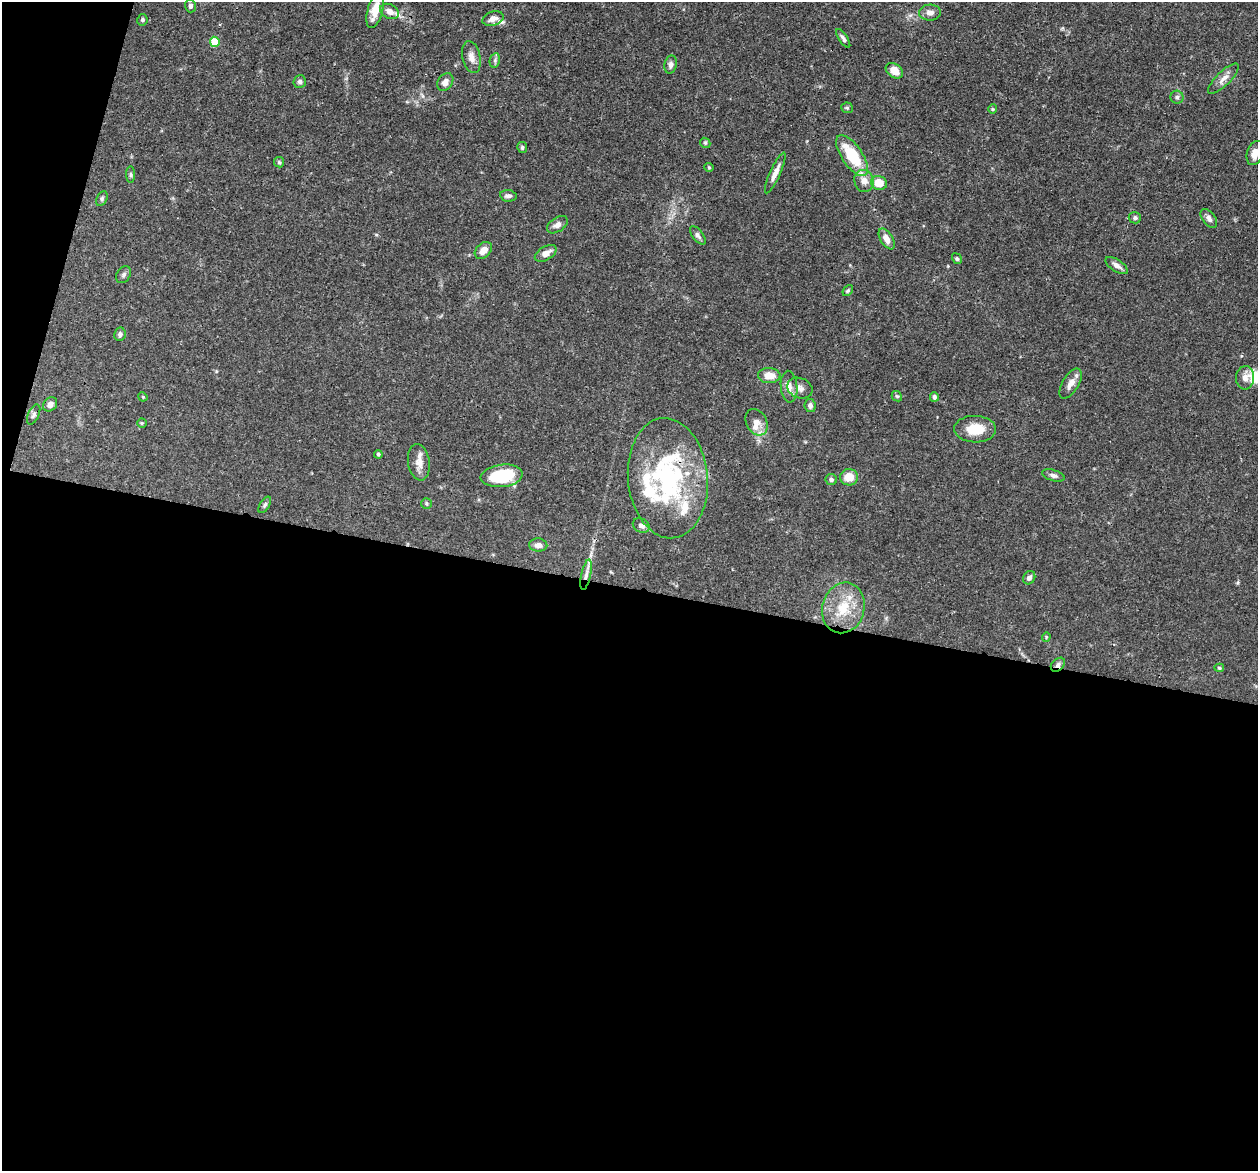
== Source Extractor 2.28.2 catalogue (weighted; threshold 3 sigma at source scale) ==
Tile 13 of 4 x 4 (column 1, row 4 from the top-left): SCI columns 36-1291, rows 285-1453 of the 5095 x 5122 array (HDU 1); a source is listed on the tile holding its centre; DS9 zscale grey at full resolution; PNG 1260 x 1173 px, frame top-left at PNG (2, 2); each listed source drawn as its Kron ellipse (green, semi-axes under 4 px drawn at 4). Shown black and unused: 52% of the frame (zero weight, under 3 of 4 exposures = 5% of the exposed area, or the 3 px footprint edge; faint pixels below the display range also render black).
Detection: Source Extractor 2.28.2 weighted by HDU 2 'WHT'; one run over the whole footprint, this tile lists its part. Background 0.0639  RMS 0.0032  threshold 0.0146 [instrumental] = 3 sigma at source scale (4.5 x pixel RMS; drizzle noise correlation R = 1.50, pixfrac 1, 0.05/0.05 arcsec/px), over >= 5 px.
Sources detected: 80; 7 inside a brighter listed object's ellipse — not listed separately; the other 73 listed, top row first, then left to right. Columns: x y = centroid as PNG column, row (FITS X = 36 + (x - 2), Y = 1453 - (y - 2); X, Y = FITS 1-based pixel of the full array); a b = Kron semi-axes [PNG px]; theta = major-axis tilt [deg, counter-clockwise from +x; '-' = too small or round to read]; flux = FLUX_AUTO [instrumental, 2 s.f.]
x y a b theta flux
190 6 6 5 - 0.78
375 11 18 7 75 5.1
390 11 10 7 -27 2.3
930 13 11 8 2 1.8
493 19 11 7 19 2.3
142 20 6 5 - 0.57
843 38 11 4 -56 0.8
215 42 5 5 - 9.5
471 57 16 9 -78 2.5
495 60 7 5 79 0.78
671 65 9 6 77 1.1
894 71 9 6 -36 3.6
1223 79 20 7 45 2.3
300 82 6 6 - 0.76
445 82 10 7 53 1.8
1177 97 6 6 - 0.83
847 108 6 5 - 0.49
993 109 4 4 - 0.37
705 143 5 4 - 0.48
522 148 5 5 - 0.62
1255 153 12 8 70 2.9
852 156 24 10 -55 15
279 162 5 5 - 0.46
709 167 4 4 - 0.36
775 173 22 5 66 2.4
131 175 8 4 -90 0.57
864 181 11 9 -74 2.8
879 183 8 7 - 5.5
508 196 8 5 -8 0.97
102 199 8 5 65 0.66
1135 218 6 6 - 0.78
1209 218 11 6 -53 1.2
557 225 11 7 34 1.6
698 235 11 5 -53 0.95
887 239 11 6 -58 2.6
483 250 10 7 42 2.7
546 253 12 7 30 2.8
957 259 6 4 -57 0.51
1117 265 13 6 -34 1.6
123 275 9 6 58 0.9
848 291 6 4 49 0.5
120 334 7 5 80 0.86
769 376 11 7 -1 3.7
1245 378 12 9 86 2
1071 383 17 8 59 2.6
789 387 16 8 -85 2.2
800 388 13 10 -22 1.8
897 396 6 4 -41 0.45
143 397 5 3 - 0.34
934 397 5 4 - 0.8
50 404 8 6 47 1.5
810 405 6 5 - 1.1
34 415 11 5 66 0.88
756 422 14 10 -62 2.5
142 423 4 4 - 0.32
975 429 21 13 -1 6.9
378 454 4 4 - 0.52
419 462 18 11 -82 3.1
1053 475 12 5 -17 1.1
502 476 21 11 7 16
849 477 9 8 - 4.3
668 478 60 40 -85 48
831 480 6 5 - 0.77
426 503 5 5 - 0.5
265 505 9 5 58 0.7
641 526 9 7 -28 1.5
538 545 9 6 -4 1.7
586 575 15 5 78 1.7
1029 578 7 5 58 1.2
843 608 25 21 74 11
1046 637 4 4 - 0.34
1058 665 8 6 44 1.2
1219 668 5 4 - 0.42
Overlapping masked pixels (flux is a lower limit): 3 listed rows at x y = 668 478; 586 575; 1058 665
Isophote crosses this tile's border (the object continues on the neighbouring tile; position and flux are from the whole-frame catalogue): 1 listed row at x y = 1255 153